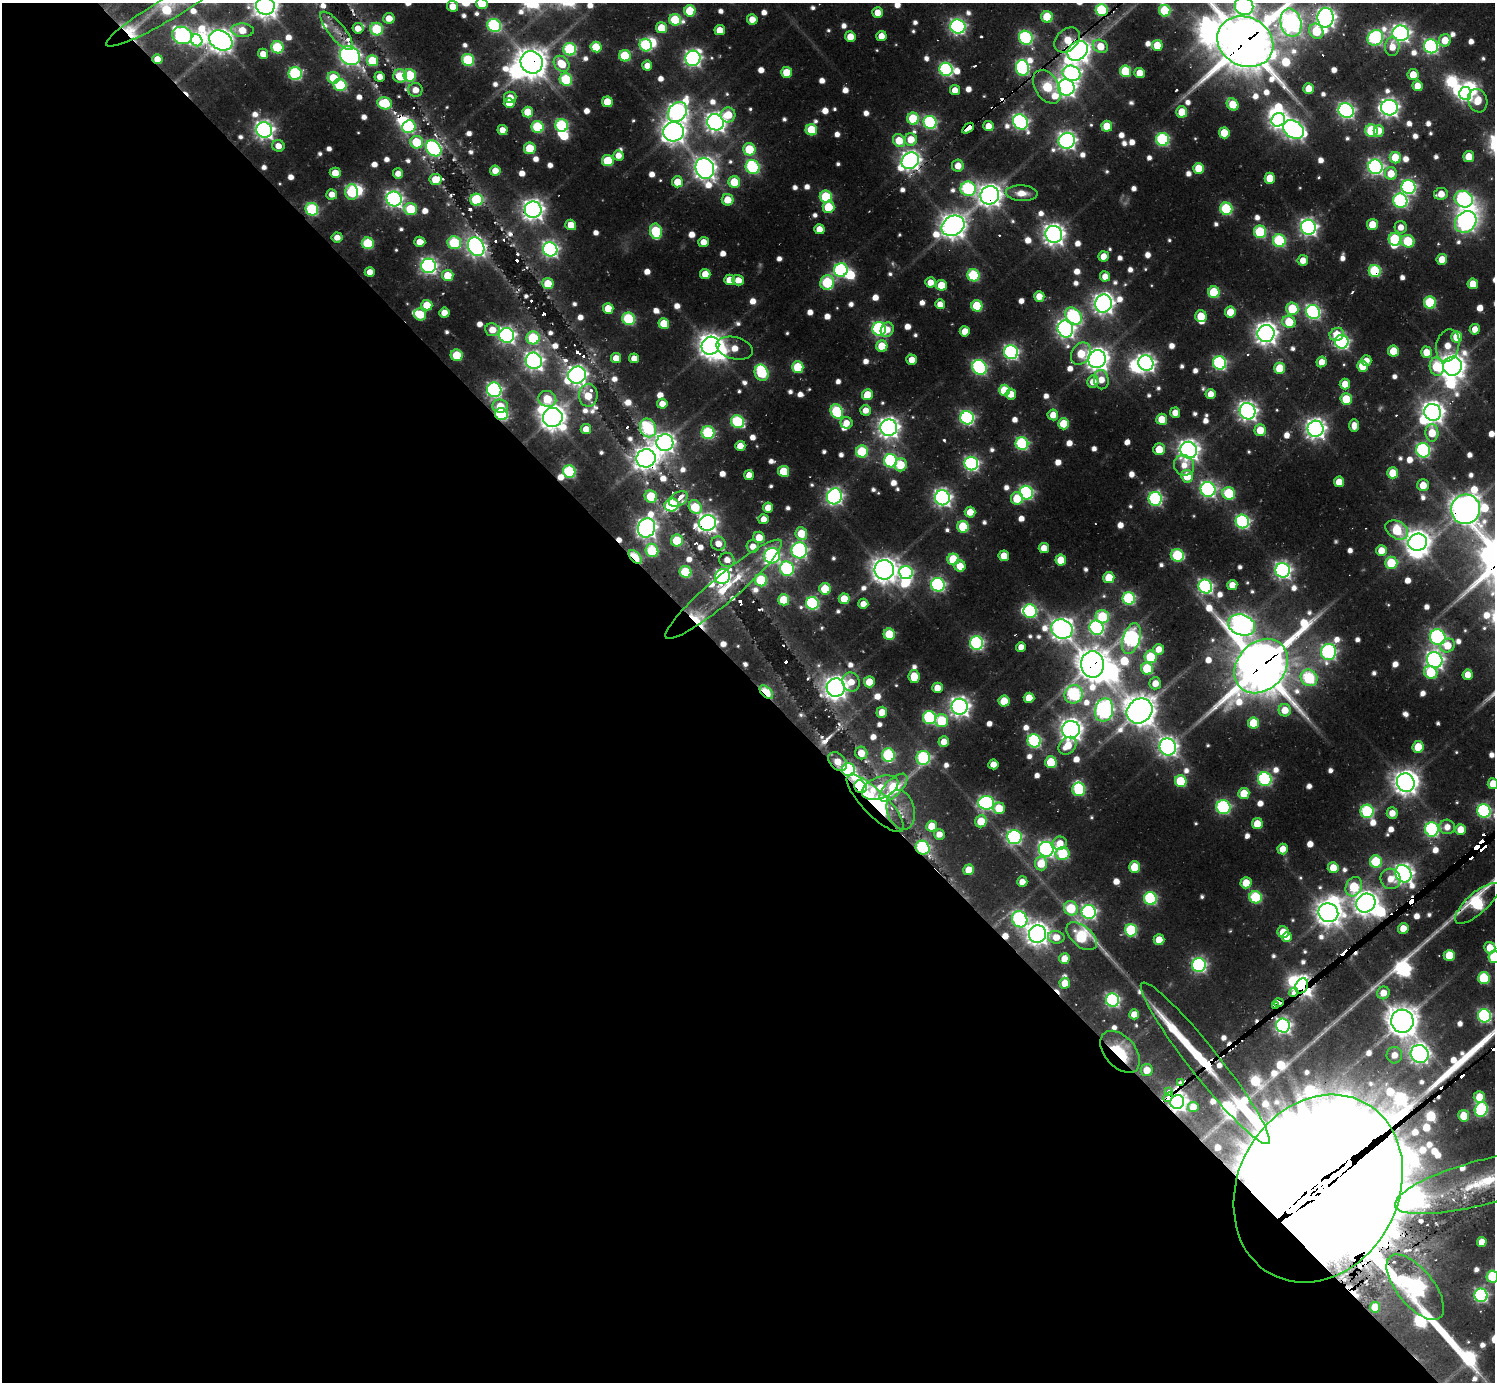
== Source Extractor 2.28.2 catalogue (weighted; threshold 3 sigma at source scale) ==
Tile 9 of 4 x 4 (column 1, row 3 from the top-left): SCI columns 310-1802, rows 1715-3094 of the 6280 x 6306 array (HDU 1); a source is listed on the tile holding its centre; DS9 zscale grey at full resolution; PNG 1497 x 1384 px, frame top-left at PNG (2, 3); each listed source drawn as its Kron ellipse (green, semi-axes under 4 px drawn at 4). Shown black and unused: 51% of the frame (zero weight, under 2 of 3 exposures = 11% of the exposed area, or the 3 px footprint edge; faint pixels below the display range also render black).
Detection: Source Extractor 2.28.2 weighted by HDU 2 'WHT'; one run over the whole footprint, this tile lists its part. Background 0.107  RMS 0.01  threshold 0.0466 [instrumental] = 3 sigma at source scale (4.5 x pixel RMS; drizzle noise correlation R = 1.50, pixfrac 1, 0.05/0.05 arcsec/px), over >= 5 px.
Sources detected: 951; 11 too faint to see at this stretch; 30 inside a brighter object's white glare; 27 cosmic-ray / hot-pixel residue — neither listed nor drawn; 18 inside a brighter listed object's ellipse — not listed separately; of the other 865, all 500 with FLUX_AUTO >= 12.8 (the completeness limit of this list) listed and drawn (365 fainter detections not listed), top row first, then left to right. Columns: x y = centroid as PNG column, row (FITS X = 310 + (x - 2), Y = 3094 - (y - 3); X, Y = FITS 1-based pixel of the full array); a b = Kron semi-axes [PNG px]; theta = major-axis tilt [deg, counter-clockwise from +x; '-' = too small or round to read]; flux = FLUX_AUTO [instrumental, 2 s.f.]
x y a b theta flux
482 4 6 5 - 38
265 6 9 9 - 1200
453 6 5 5 - 20
1244 6 9 8 - 460
166 10 70 11 31 130
1102 10 6 6 - 150
690 11 5 5 - 58
1165 11 6 5 - 95
878 13 5 5 - 17
1047 17 6 5 - 57
389 18 5 5 - 20
1326 18 10 8 89 740
752 19 5 5 - 19
675 20 6 5 - 74
1291 23 14 10 -77 740
494 25 7 6 - 190
958 26 7 7 - 390
358 28 5 5 - 15
661 28 5 5 - 36
377 29 6 6 - 93
242 30 11 7 -4 26
720 30 5 5 - 19
337 31 24 8 -51 16
1316 31 8 7 - 51
1401 33 8 8 - 620
182 35 10 8 -21 360
881 36 5 5 - 16
850 37 5 5 - 20
1026 38 7 6 - 220
1375 38 8 7 - 280
197 40 6 5 - 110
221 40 12 9 -30 1100
1067 40 14 10 42 30
1445 40 6 6 - 24
1245 42 29 24 -27 5800
646 45 6 6 - 140
1157 45 5 5 - 32
1100 46 8 6 -27 27
1431 46 7 6 - 300
277 47 6 6 - 95
596 47 5 5 - 50
1392 47 9 7 84 18
570 49 6 6 - 140
1078 51 11 8 43 1100
263 54 5 5 - 14
350 56 10 9 - 650
625 56 6 5 - 70
693 58 7 7 - 460
157 59 5 5 - 19
468 60 6 6 - 120
372 61 5 5 - 82
532 62 11 10 - 1800
562 64 9 6 -47 34
647 66 5 5 - 15
1022 68 8 6 -78 260
946 69 7 6 - 240
1125 71 6 5 - 66
787 72 5 5 - 35
1071 73 9 7 -20 330
1140 73 5 5 - 22
295 74 6 6 - 180
410 75 6 6 - 94
1413 75 5 5 - 22
400 76 7 6 - 43
380 77 5 5 - 17
333 78 6 5 - 43
566 79 6 6 - 110
340 85 6 6 - 110
1418 86 5 5 - 20
1047 87 18 11 -59 82
1066 87 8 8 - 680
1309 89 5 5 - 25
415 90 7 7 - 14
955 90 5 5 - 14
1465 93 6 6 - 350
510 97 6 5 - 15
1478 101 12 9 -71 30
607 102 5 5 - 36
385 103 7 6 - 67
509 103 5 5 - 20
1233 104 6 5 - 38
1389 108 8 7 - 610
1346 110 8 7 - 410
528 112 5 5 - 32
677 112 11 8 51 640
1182 112 5 5 - 35
728 115 7 7 - 32
913 119 6 6 - 74
1278 120 7 6 - 540
715 122 8 8 - 760
930 122 7 6 - 220
1020 122 8 7 - 370
562 125 6 6 - 160
988 126 5 5 - 19
1107 126 5 5 - 34
409 127 7 6 - 160
538 127 6 6 - 110
968 128 7 3 37 410
264 130 8 7 - 650
502 130 5 5 - 15
811 130 6 5 - 53
1294 130 11 8 -35 630
1371 131 6 6 - 94
1379 131 6 5 - 22
674 132 10 9 - 1000
1224 133 5 5 - 39
911 139 6 6 - 25
1162 139 6 6 - 180
899 140 7 6 - 32
1067 141 8 8 - 590
417 142 6 6 - 59
278 146 6 6 - 13
434 148 9 6 -49 380
530 148 6 6 - 44
749 149 6 6 - 57
618 156 5 5 - 13
1469 157 5 5 - 26
1395 158 6 5 - 48
608 161 6 5 - 65
910 161 9 8 - 720
958 166 6 6 - 16
753 167 7 6 - 170
1375 167 7 7 - 410
705 168 11 9 -69 1000
1199 168 5 5 - 38
495 171 5 5 - 17
335 173 5 5 - 25
398 173 5 5 - 14
1391 173 6 6 - 26
1270 178 5 5 - 35
435 179 6 5 - 27
677 182 5 5 - 28
734 182 6 5 - 48
1408 187 7 7 - 290
968 189 7 7 - 190
352 192 8 6 -89 110
1022 193 16 8 -3 17
332 194 5 5 - 14
1441 194 7 6 - 18
990 195 9 9 - 1100
826 197 6 6 - 93
394 199 7 7 - 510
1464 199 9 8 - 340
476 200 6 6 - 140
728 200 6 5 - 27
1400 201 7 7 - 240
828 207 6 6 - 53
312 209 6 6 - 140
411 209 6 6 - 67
1226 209 6 6 - 130
533 210 8 8 - 870
1466 222 12 9 47 540
1372 224 5 5 - 31
571 225 5 5 - 21
953 226 12 9 31 1300
1308 227 7 7 - 510
1401 227 6 6 - 13
819 229 5 5 - 17
656 231 8 6 -79 100
1260 232 6 6 - 110
1054 234 8 8 - 870
337 237 5 5 - 13
1395 239 6 6 - 100
1279 241 6 6 - 150
1408 241 7 6 - 74
420 242 5 5 - 19
703 242 5 5 - 15
368 243 6 6 - 89
454 243 7 6 - 120
476 247 10 8 -62 630
550 249 7 7 - 410
1104 256 5 5 - 19
1442 259 5 5 - 24
1303 260 5 5 - 16
428 266 7 7 - 430
841 270 7 6 - 220
1375 271 6 6 - 130
370 272 5 5 - 16
705 274 5 5 - 20
448 275 5 5 - 33
973 275 6 6 - 110
1105 276 5 5 - 14
729 280 5 5 - 17
738 280 6 5 - 13
827 282 7 7 - 110
930 282 5 5 - 15
548 284 5 5 - 35
1473 284 5 5 - 25
941 285 5 5 - 35
1214 292 6 5 - 79
1039 296 5 5 - 19
1430 303 6 6 - 110
940 304 5 5 - 15
1103 304 9 8 - 840
427 305 5 5 - 35
977 306 6 5 - 69
608 308 5 5 - 28
1292 309 6 6 - 63
1230 312 5 5 - 28
1313 312 7 6 - 300
444 313 5 5 - 16
420 314 6 5 - 47
1073 316 9 7 -45 200
1201 316 6 5 - 36
628 319 6 6 - 130
1289 322 7 6 - 44
664 324 5 5 - 39
879 329 7 6 - 250
1065 329 8 7 - 560
1475 329 5 5 - 14
492 330 7 6 - 18
887 330 7 6 - 14
965 331 5 5 - 20
1266 334 8 8 - 1000
1337 334 7 6 - 26
507 335 7 7 - 490
1457 337 5 5 - 40
533 338 6 6 - 100
1342 342 7 7 - 320
710 346 9 8 - 1200
882 346 5 5 - 36
1448 346 16 11 76 20
735 348 18 11 -15 23
1393 351 5 5 - 37
1011 352 7 7 - 320
1426 352 5 5 - 24
1081 354 12 9 58 31
457 355 6 5 - 56
616 358 5 5 - 17
634 358 5 5 - 14
1097 359 9 8 - 1100
912 360 5 5 - 17
534 361 8 8 - 610
1366 361 5 5 - 14
1322 362 5 5 - 16
1146 363 8 7 - 530
1219 363 7 6 - 220
1362 366 5 5 - 26
1452 366 9 9 - 1200
798 367 6 5 - 67
979 367 8 6 -49 240
1437 367 9 7 -78 66
1280 368 5 5 - 44
762 373 8 6 -68 110
577 375 9 8 - 740
1101 380 9 7 -82 18
1093 382 6 5 - 17
1345 384 5 5 - 19
494 390 7 7 - 330
1004 390 5 5 - 47
1011 394 5 5 - 18
1211 394 5 5 - 15
588 395 11 9 90 37
867 395 5 5 - 32
547 399 9 8 - 47
1346 399 6 5 - 47
662 404 5 5 - 16
500 406 8 6 -4 26
866 410 5 5 - 14
837 411 7 6 - 130
1248 411 8 7 - 670
1433 412 8 8 - 1000
1175 413 5 5 - 16
501 414 6 6 - 170
1053 415 5 5 - 16
553 417 10 9 - 1300
967 418 7 6 - 280
1162 419 5 5 - 29
737 422 7 6 - 140
846 423 6 6 - 15
1064 424 5 5 - 46
1354 426 6 5 - 13
648 428 9 8 - 150
889 428 8 8 - 850
586 429 5 5 - 16
1315 429 8 8 - 810
1260 430 6 5 - 28
708 433 6 6 - 140
1432 433 9 6 -89 31
665 443 8 8 - 730
1022 444 6 6 - 180
740 446 5 5 - 17
1159 449 6 6 - 28
1189 450 8 8 - 790
1423 450 7 7 - 230
862 451 6 6 - 87
646 458 9 9 - 1200
891 461 6 6 - 220
971 463 7 6 - 320
901 465 6 6 - 35
1184 465 10 9 - 15
784 471 5 5 - 54
569 472 6 6 - 160
1393 473 5 5 - 36
749 475 5 5 - 15
1187 476 6 5 - 35
1339 482 5 5 - 22
1423 485 6 5 - 20
1208 489 7 7 - 390
1026 493 7 6 - 240
1229 493 6 6 - 100
651 496 6 6 - 55
834 496 8 7 - 430
942 498 7 7 - 550
1017 498 6 6 - 49
678 499 10 6 32 25
1155 499 7 6 - 230
672 505 7 6 - 200
695 507 7 6 - 42
768 507 5 5 - 19
1466 509 15 14 - 1900
970 512 5 5 - 23
763 519 5 5 - 14
1242 521 7 6 - 250
708 523 8 8 - 590
963 527 6 6 - 72
646 528 10 8 64 740
1397 530 12 8 -32 80
801 533 6 5 - 38
759 537 6 5 - 23
677 541 6 6 - 59
1418 542 9 8 - 1200
718 543 7 7 - 15
753 546 6 6 - 14
1044 548 5 5 - 18
652 550 7 6 - 110
799 550 8 8 - 300
1381 550 5 5 - 21
1177 555 6 6 - 100
772 556 8 7 - 280
1004 556 5 5 - 22
635 557 8 5 -47 100
953 559 6 5 - 68
727 560 7 7 - 13
1061 560 5 5 - 31
1391 563 6 6 - 61
960 566 5 5 - 22
787 569 7 7 - 210
884 570 10 9 - 1300
1283 570 7 7 - 460
685 572 6 5 - 81
906 573 7 6 - 220
722 577 8 7 - 420
1109 578 5 5 - 44
761 580 6 6 - 98
938 585 7 6 - 260
1232 585 5 5 - 16
1205 587 7 6 - 290
724 589 75 13 40 76
825 589 6 5 - 51
1129 598 6 6 - 160
844 599 5 5 - 27
784 600 5 5 - 57
812 603 6 6 - 190
863 604 5 5 - 14
1030 611 7 6 - 190
1102 617 7 6 - 82
1242 625 14 10 -20 930
1096 628 7 7 - 300
1062 629 11 9 -21 920
889 634 6 5 - 65
1438 637 8 7 - 340
1131 639 16 8 72 410
977 643 7 6 - 250
1447 645 7 6 - 23
1021 647 5 5 - 13
1159 649 5 5 - 16
1329 652 8 7 - 310
1150 657 6 6 - 74
1435 660 8 7 - 550
1093 664 13 11 -86 2000
1261 666 30 23 47 5500
1147 669 6 6 - 63
1431 672 7 6 - 69
1468 675 5 5 - 17
914 676 6 5 - 33
1309 678 9 8 - 140
851 682 10 8 -61 19
869 682 5 5 - 28
1155 683 6 6 - 18
836 687 9 9 - 1100
937 688 5 5 - 19
766 692 8 5 -46 110
1074 694 9 9 - 220
1029 698 5 5 - 28
1004 701 5 5 - 37
960 707 8 8 - 760
1104 710 12 9 77 470
1285 710 6 6 - 23
1140 711 14 11 41 2400
882 712 5 5 - 19
930 718 6 6 - 170
942 721 6 6 - 74
1253 723 5 5 - 51
1071 730 9 8 - 910
1034 741 7 6 - 200
944 742 5 5 - 15
1067 746 10 7 44 27
1168 747 9 8 - 670
1418 747 6 5 - 37
861 753 6 6 - 21
888 755 7 6 - 140
923 758 7 7 - 170
838 761 11 7 -46 20
1051 762 6 5 - 62
993 764 5 5 - 16
848 769 6 6 - 220
1265 779 7 6 - 210
1181 781 6 6 - 81
1406 783 9 8 - 1100
1493 784 5 5 - 23
860 787 7 6 - 310
893 787 18 8 45 97
880 788 19 10 21 44
1079 789 7 6 - 140
1244 793 5 5 - 35
875 803 38 12 -45 110
986 803 8 7 - 290
1223 807 7 7 - 190
999 808 6 6 - 39
901 810 20 13 -76 21
1367 811 6 6 - 160
1484 811 7 6 - 230
1392 813 5 5 - 15
981 821 6 5 - 33
1257 824 5 5 - 30
932 826 5 5 - 30
1447 827 8 7 - 13
1432 829 7 6 - 250
1461 829 5 5 - 25
939 834 5 5 - 14
1014 837 7 7 - 290
1060 843 7 6 - 20
923 848 7 6 - 190
1046 849 7 7 - 450
1283 849 5 5 - 20
1063 854 7 6 - 91
1376 862 6 6 - 79
1041 864 7 6 - 39
1134 867 5 5 - 46
1333 868 5 5 - 24
969 870 5 5 - 29
1403 874 9 7 -59 700
1390 879 10 10 - 17
1022 882 5 5 - 14
1246 883 5 5 - 28
1354 887 10 7 63 54
1255 897 6 6 - 110
1150 898 6 6 - 180
1366 903 10 9 - 1200
1477 903 28 10 42 170
1071 908 7 6 - 57
1089 912 7 7 - 350
1328 913 10 9 - 1300
1020 919 8 7 - 280
1403 928 5 5 - 20
1131 930 6 6 - 120
1283 932 6 5 - 29
1037 934 9 8 - 1100
1082 936 18 10 -40 150
1056 937 8 6 -11 19
1287 937 5 4 - 14
1159 940 5 5 - 24
1490 948 6 5 - 24
1449 955 5 5 - 44
1494 957 6 6 - 92
1064 959 5 5 - 20
1199 965 7 7 - 310
1484 978 6 6 - 90
1065 983 5 5 - 23
1302 986 8 6 63 1400
1294 992 5 3 - 470
1383 993 6 6 - 17
1112 1000 7 6 - 260
1279 1003 5 3 - 320
1275 1005 3 3 - 110
1134 1014 5 5 - 17
1484 1016 7 6 - 250
1402 1021 11 11 - 2000
1283 1026 7 7 - 410
1120 1052 24 15 -49 68
1420 1054 9 8 - 650
1394 1055 8 8 - 17
1205 1063 102 15 -52 1600
1147 1070 6 5 - 22
1181 1082 4 3 - 100
1168 1091 4 3 - 30
1168 1097 5 4 - 570
1479 1097 6 5 - 27
1177 1102 7 6 - 710
1193 1107 5 5 - 18
1481 1109 7 6 - 170
1464 1116 6 5 - 35
1483 1182 91 22 15 140
1318 1188 98 80 61 84000
1482 1242 5 5 - 18
1492 1277 6 6 - 91
1415 1287 39 18 -51 710
1481 1295 7 6 - 250
1375 1307 5 5 - 24
Overlapping masked pixels (flux is a lower limit): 40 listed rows (the first 20) at x y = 166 10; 1102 10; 1067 40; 1245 42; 1078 51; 157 59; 532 62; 1022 68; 968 128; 910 161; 990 195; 533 210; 1375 271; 501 414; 1189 450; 646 458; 1466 509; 708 523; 635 557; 1093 664
Isophote crosses this tile's border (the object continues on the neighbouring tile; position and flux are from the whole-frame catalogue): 13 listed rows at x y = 482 4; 265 6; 1244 6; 166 10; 1291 23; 1245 42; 1493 784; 1477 903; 1490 948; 1494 957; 1483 1182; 1318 1188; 1492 1277